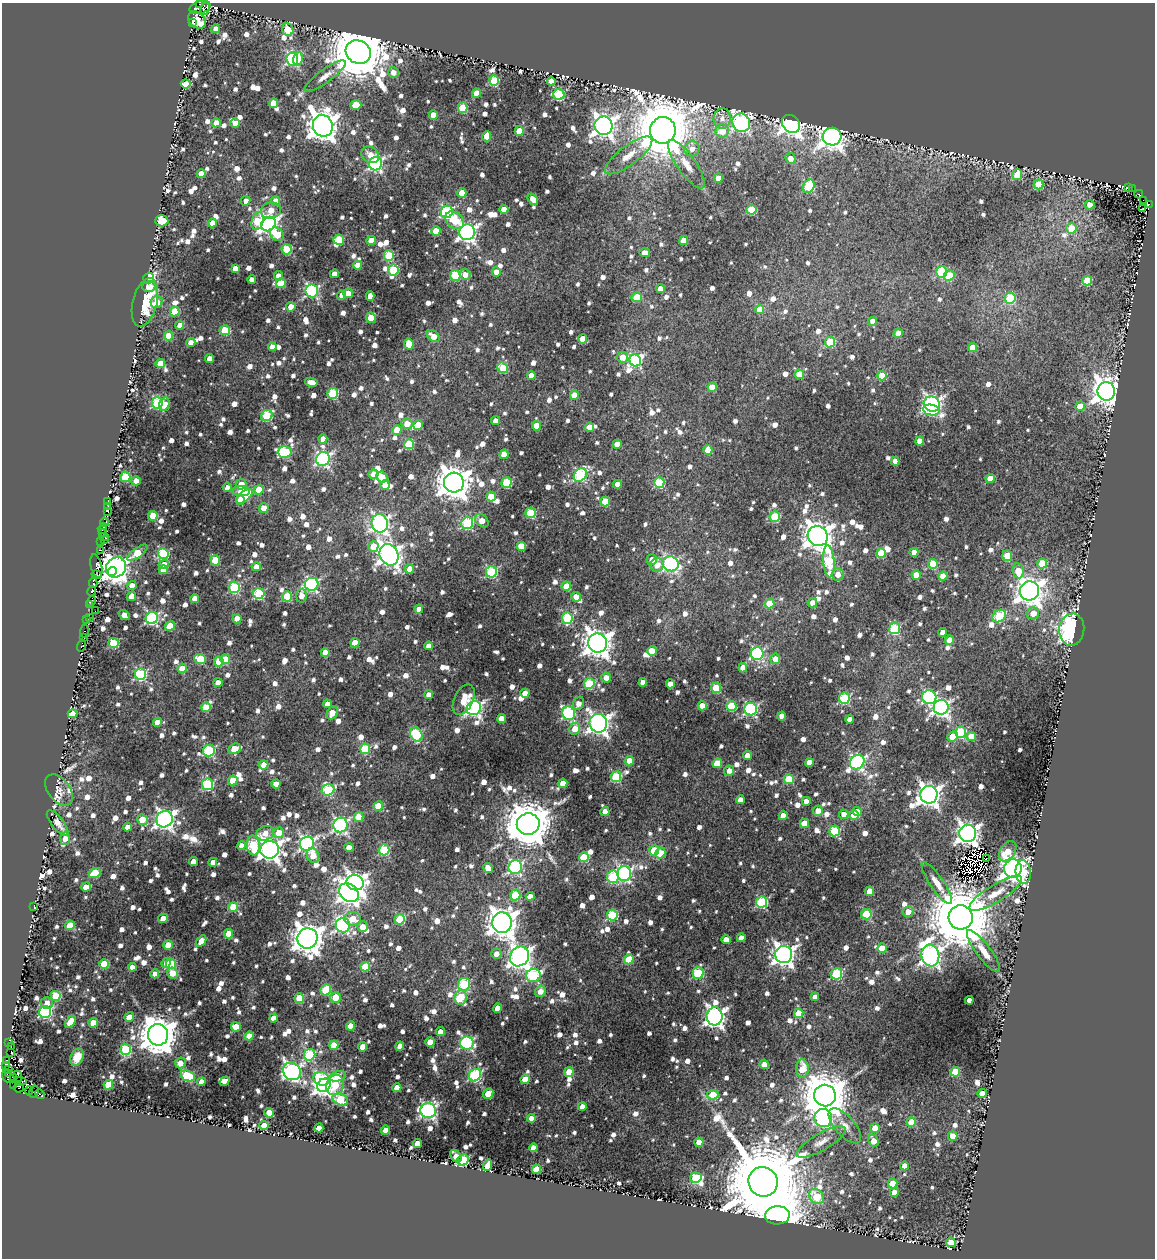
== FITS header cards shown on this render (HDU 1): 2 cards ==
NAXIS1  =                 1153
NAXIS2  =                 1256

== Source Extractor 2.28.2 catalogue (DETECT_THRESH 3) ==
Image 1153 x 1256 px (HDU 1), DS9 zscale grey, 1 PNG px = 1 image px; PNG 1157 x 1260 px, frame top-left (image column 1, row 1256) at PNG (2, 3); each listed source drawn as its Kron ellipse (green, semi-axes under 4 px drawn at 4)
Background 0.115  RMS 0.013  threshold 0.0386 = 3 sigma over >= 5 px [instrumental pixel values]
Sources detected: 1536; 10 with non-positive FLUX_AUTO (blend fragments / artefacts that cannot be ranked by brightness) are neither listed nor drawn; of the other 1526, the 500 brightest by FLUX_AUTO listed and drawn (1026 fainter detections omitted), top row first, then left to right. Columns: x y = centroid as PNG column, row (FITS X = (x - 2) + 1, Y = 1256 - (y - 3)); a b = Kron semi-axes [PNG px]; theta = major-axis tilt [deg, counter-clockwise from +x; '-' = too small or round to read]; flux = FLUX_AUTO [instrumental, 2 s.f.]
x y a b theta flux
199 4 3 2 - 40
200 7 11 6 16 210
205 9 6 2 63 36
197 20 10 7 -41 60
193 23 3 3 - 410
216 29 4 4 - 9.2
288 29 6 5 - 28
358 52 13 11 -35 7500
292 59 6 6 - 140
298 59 7 4 77 18
393 72 5 5 - 7.3
325 76 25 6 36 8.4
494 81 5 5 - 50
551 81 4 4 - 7.6
186 84 5 4 - 15
476 93 4 4 - 14
559 95 5 5 - 86
273 103 5 4 - 18
356 105 5 5 - 18
463 108 5 5 - 39
433 115 4 4 - 12
722 119 10 8 83 7.5
216 123 5 4 - 8.5
235 123 5 4 - 7.5
741 123 9 8 - 230
791 124 10 8 -48 460
323 126 11 9 -69 1400
604 126 9 9 - 610
663 130 13 13 - 7700
519 131 4 4 - 21
722 131 6 6 - 17
487 136 5 4 - 14
832 137 9 9 - 820
692 149 8 7 - 7.4
370 155 9 7 -36 9.4
629 155 28 9 37 15
790 158 5 5 - 9.3
376 164 7 6 - 190
686 164 29 9 -55 15
201 174 4 4 - 12
1017 174 5 5 - 26
718 178 5 4 - 8.4
1038 184 5 4 - 42
809 186 7 5 61 62
1128 187 3 2 - 9.7
1132 189 3 3 - 160
462 193 4 4 - 22
1139 194 4 2 - 62
533 199 6 4 -52 9.7
1143 200 3 2 - 92
246 201 5 4 - 7.3
275 201 5 4 - 20
1149 204 3 2 - 16
1090 205 5 4 - 7.9
1143 208 2 2 - 7.9
504 209 4 4 - 15
271 210 10 8 12 11
752 210 5 5 - 41
447 212 6 6 - 130
455 220 10 7 -40 22
162 221 6 5 - 31
257 221 9 5 77 37
212 223 4 4 - 8.3
268 224 8 6 41 380
1071 228 5 5 - 25
436 231 4 4 - 24
467 232 8 7 - 380
277 234 7 6 - 18
339 240 5 5 - 40
371 241 4 4 - 21
684 241 4 4 - 17
287 249 5 5 - 43
645 253 5 4 - 8.4
389 256 5 5 - 49
358 265 4 4 - 11
235 268 4 4 - 7.7
393 270 5 5 - 59
496 272 5 4 - 9
942 272 5 5 - 74
334 274 4 4 - 10
455 275 5 5 - 60
465 275 5 5 - 9.1
949 275 6 5 - 24
278 276 5 4 - 7.2
149 278 5 5 - 130
252 280 4 4 - 10
1087 280 5 5 - 37
281 283 5 5 - 28
149 286 6 5 - 14
660 288 4 4 - 7.6
312 291 6 6 - 160
348 293 5 4 - 18
342 295 4 4 - 7.2
370 296 5 4 - 9.1
637 297 5 5 - 25
1010 298 5 5 - 58
145 302 25 12 76 39
157 302 6 6 - 14
291 307 4 4 - 13
760 309 5 4 - 19
175 311 5 5 - 27
371 318 5 4 - 25
872 321 4 4 - 8.1
180 325 4 4 - 10
225 330 5 5 - 37
898 333 5 4 - 11
169 336 4 4 - 21
433 336 7 5 -39 13
583 339 4 4 - 17
830 342 5 5 - 48
191 343 4 4 - 8.8
409 344 6 4 -80 21
272 347 4 4 - 8
973 348 4 4 - 18
623 357 6 5 - 12
210 359 4 4 - 9.3
635 360 6 5 - 120
160 364 5 4 - 23
503 368 6 5 - 33
799 374 5 4 - 21
531 375 4 4 - 8.8
882 376 5 4 - 26
311 382 6 4 -12 10
712 387 5 4 - 21
1106 391 9 8 - 1100
333 393 5 5 - 71
574 395 4 4 - 18
157 403 6 5 - 94
164 404 7 5 72 20
932 404 8 7 - 310
1080 406 5 5 - 15
931 410 8 5 -11 54
267 415 6 5 - 56
496 421 4 4 - 8.6
407 424 6 5 - 13
418 425 5 4 - 13
536 426 4 4 - 19
589 427 4 4 - 14
397 430 5 4 - 16
323 439 4 4 - 10
920 441 4 4 - 13
409 444 5 5 - 47
617 444 4 4 - 12
708 450 5 4 - 13
285 452 7 5 3 88
504 454 4 4 - 19
323 459 7 6 - 200
895 461 4 4 - 7.8
374 474 5 4 - 13
580 475 7 5 52 110
125 477 5 5 - 48
382 477 6 5 - 22
990 478 4 4 - 17
136 481 4 4 - 11
454 483 10 10 - 1700
506 483 5 5 - 52
659 483 5 5 - 59
241 484 5 5 - 12
617 484 4 4 - 9.7
385 485 5 4 - 16
227 488 4 4 - 7.8
259 490 5 4 - 18
241 491 9 5 -3 22
244 496 10 5 39 24
491 497 5 5 - 22
240 500 4 4 - 14
605 501 5 5 - 27
107 502 2 2 - 12
107 506 3 3 - 15
264 508 5 4 - 12
108 511 3 3 - 13
531 513 5 5 - 54
153 516 5 4 - 26
775 517 5 5 - 47
482 521 8 5 -43 11
104 522 4 3 - 27
380 523 9 8 - 320
467 523 6 5 - 96
103 526 3 2 - 9.9
102 530 4 3 - 24
102 533 3 2 - 15
104 536 2 2 - 12
818 536 10 9 - 1100
104 540 3 2 - 9.9
100 542 3 3 - 21
373 546 5 5 - 21
521 546 4 4 - 22
101 550 3 2 - 100
914 552 4 4 - 9
137 553 12 5 36 34
881 553 5 4 - 32
163 554 5 5 - 88
389 555 11 9 -60 650
1007 556 5 5 - 23
215 560 5 5 - 35
652 560 5 5 - 8.8
829 561 16 5 -86 81
164 564 5 4 - 10
670 564 8 7 - 190
933 564 5 5 - 32
1042 564 5 5 - 34
657 565 7 6 - 12
96 566 12 5 -76 34
116 567 11 9 43 800
256 567 4 4 - 12
410 569 4 4 - 13
163 570 4 4 - 9.4
112 571 5 3 - 260
1018 571 7 5 -79 20
491 572 6 5 - 87
838 574 6 6 - 8.5
97 575 5 2 - 17
916 575 4 4 - 17
943 576 4 4 - 14
93 583 5 3 - 19
312 584 7 6 - 170
132 585 4 4 - 8
566 586 5 4 - 21
234 587 5 5 - 83
92 591 5 3 - 13
1030 591 9 9 - 970
259 594 5 5 - 77
131 596 5 4 - 10
287 596 5 5 - 38
301 596 7 5 83 8
576 597 5 4 - 13
195 598 4 4 - 12
91 601 5 4 - 46
769 603 5 4 - 25
812 603 5 4 - 8
90 605 4 3 - 17
419 609 4 4 - 7.3
95 611 2 2 - 8.7
1033 613 6 6 - 9.9
124 615 6 4 -37 8
999 616 7 5 39 50
89 617 3 2 - 7.2
152 618 6 6 - 140
567 618 6 5 - 73
237 619 4 4 - 15
86 620 3 3 - 18
170 626 5 4 - 25
895 629 5 5 - 81
1072 629 16 12 86 210
84 631 6 3 -89 20
943 632 4 4 - 8.8
84 637 4 3 - 21
950 640 4 4 - 11
113 643 5 5 - 51
355 643 4 4 - 17
597 643 9 9 - 1100
81 646 6 3 74 17
428 646 4 4 - 7.4
652 651 5 5 - 19
325 652 4 4 - 9.9
757 654 6 6 - 140
200 659 6 5 - 32
225 659 5 4 - 25
775 659 5 5 - 8.8
219 661 5 4 - 19
182 668 5 4 - 16
743 668 4 4 - 8.4
140 674 6 5 - 95
606 678 5 5 - 8.3
218 682 4 4 - 8.3
643 682 4 4 - 8.2
589 684 5 5 - 55
670 684 4 4 - 14
716 688 5 5 - 38
525 693 4 4 - 9.8
429 695 4 4 - 9
929 697 7 7 - 130
844 698 5 5 - 85
464 700 16 9 64 19
578 703 7 5 64 7.8
327 704 4 4 - 8
702 706 4 4 - 13
731 706 5 5 - 45
206 707 5 4 - 27
941 707 7 7 - 320
474 708 7 7 - 230
751 709 6 6 - 150
332 713 7 5 63 12
569 713 7 6 - 130
73 714 5 4 - 8
782 716 4 4 - 7.3
501 719 4 4 - 13
850 719 4 4 - 9
157 722 4 4 - 12
598 723 9 9 - 540
575 729 6 5 - 14
961 732 5 5 - 68
416 734 7 6 - 74
953 736 5 4 - 15
971 736 5 4 - 19
235 749 6 5 - 31
365 749 5 5 - 44
209 751 6 6 - 100
747 755 4 4 - 10
629 761 5 4 - 12
809 762 4 4 - 8.7
857 762 8 6 44 200
717 763 5 4 - 17
264 765 4 4 - 13
729 771 5 5 - 7.8
616 777 5 5 - 57
789 779 5 5 - 31
233 781 5 4 - 22
563 783 4 4 - 15
208 784 6 5 - 89
276 784 4 4 - 13
59 790 18 11 -53 7.6
328 790 6 5 - 64
929 795 9 8 - 580
740 800 4 4 - 9.1
806 801 4 4 - 7.7
378 806 5 4 - 26
818 811 5 5 - 11
605 812 4 4 - 11
857 812 5 4 - 12
844 814 5 4 - 7.6
854 815 5 4 - 23
783 816 4 4 - 11
359 817 5 5 - 19
165 819 8 8 - 370
142 820 5 5 - 22
58 823 15 6 -51 8.6
804 823 5 4 - 17
528 824 11 10 - 4100
340 825 7 7 - 210
127 827 4 4 - 7.6
834 831 5 5 - 66
265 833 9 7 21 9.7
278 833 5 5 - 15
968 833 8 8 - 600
65 838 6 5 - 9.6
307 844 7 7 - 260
253 845 10 6 -83 49
242 846 4 4 - 7.2
349 848 4 4 - 12
270 850 9 8 - 670
384 850 5 5 - 72
654 850 5 5 - 26
1008 851 11 7 55 18
660 853 5 5 - 24
313 855 7 6 - 15
584 857 5 5 - 38
986 858 3 3 - 15
193 862 4 4 - 8.3
213 862 4 4 - 7.5
515 867 7 6 - 170
488 868 5 4 - 10
1013 868 9 9 - 810
1023 872 12 7 -85 24
95 873 6 5 - 30
624 874 7 7 - 200
613 877 6 6 - 66
355 883 9 7 -28 480
937 883 25 7 -56 10
86 887 5 4 - 14
870 891 4 4 - 16
349 893 10 8 -41 520
996 893 30 8 31 16
515 895 5 5 - 42
530 896 4 4 - 8.1
762 902 5 5 - 93
34 906 3 2 - 16
233 907 5 5 - 33
908 912 5 5 - 9.1
866 914 5 5 - 43
612 915 5 5 - 65
961 917 12 12 - 9300
163 918 5 4 - 13
352 919 8 7 - 16
400 919 5 5 - 46
502 923 10 9 - 1200
70 925 5 4 - 26
343 925 7 7 - 210
363 927 5 5 - 11
228 934 5 4 - 26
307 938 10 10 - 1400
741 938 4 4 - 9.4
726 940 4 4 - 9.6
201 941 6 4 57 10
168 945 5 4 - 17
882 948 5 4 - 17
984 951 26 7 -53 12
496 954 5 5 - 7.3
784 954 8 8 - 590
930 955 11 9 -82 450
520 956 10 9 - 580
629 959 5 4 - 28
166 963 5 4 - 8.4
104 964 5 4 - 31
171 964 5 5 - 37
132 967 4 4 - 7.8
365 967 5 4 - 29
172 973 5 5 - 16
698 973 6 5 - 70
155 974 4 4 - 7.4
836 974 6 5 - 89
533 975 7 6 - 100
464 984 6 6 - 67
326 990 6 5 - 35
540 991 6 5 - 8.4
56 996 5 5 - 38
336 997 5 5 - 16
461 997 7 6 - 39
815 997 4 4 - 7.5
299 998 5 4 - 29
969 1000 4 4 - 9.6
47 1003 6 6 - 8.2
498 1008 5 4 - 11
45 1012 6 6 - 140
799 1013 5 4 - 23
715 1016 9 8 - 490
129 1017 5 4 - 12
273 1018 4 4 - 8.5
70 1022 7 4 54 22
93 1023 4 4 - 18
350 1026 4 4 - 13
236 1027 5 4 - 16
440 1032 4 4 - 9
158 1035 10 10 - 2200
249 1036 4 4 - 18
9 1042 3 2 - 110
430 1042 4 4 - 13
467 1043 7 6 - 140
334 1045 5 4 - 21
400 1046 4 4 - 11
11 1047 3 2 - 13
363 1047 5 4 - 10
125 1049 5 5 - 62
11 1052 3 2 - 100
310 1055 6 5 - 86
77 1057 9 6 65 11
6 1060 3 3 - 79
180 1063 5 5 - 7.4
764 1064 4 4 - 12
6 1066 4 3 - 170
802 1069 9 6 -89 20
8 1070 3 2 - 23
292 1071 9 8 - 290
569 1072 5 4 - 14
955 1072 5 4 - 32
9 1073 3 2 - 47
475 1075 6 5 - 120
7 1076 6 3 -71 100
18 1076 6 3 -65 11
188 1076 7 5 -22 56
338 1076 8 5 15 24
13 1078 4 3 - 13
322 1079 8 6 -18 60
525 1079 5 4 - 19
21 1081 6 3 -6 13
225 1081 5 4 - 8.6
201 1082 4 4 - 11
14 1085 4 2 - 330
108 1085 5 4 - 37
324 1085 7 6 - 440
335 1085 10 8 67 34
19 1088 5 5 - 150
397 1088 4 4 - 13
29 1091 5 3 - 71
34 1092 6 4 70 18
982 1093 4 4 - 8
40 1094 5 3 - 56
488 1094 5 4 - 25
713 1095 6 5 - 30
825 1095 11 10 - 3900
340 1099 8 5 -22 60
582 1107 4 4 - 8.4
428 1110 8 7 - 230
269 1113 5 4 - 21
531 1118 4 4 - 7.7
823 1118 9 9 - 160
911 1122 5 4 - 27
264 1126 4 4 - 21
845 1126 21 10 -48 11
319 1128 4 4 - 13
875 1128 5 5 - 11
386 1130 4 4 - 13
953 1136 5 4 - 19
873 1141 6 5 - 13
699 1142 4 4 - 10
821 1142 27 8 30 12
417 1143 4 4 - 11
533 1148 4 4 - 8
456 1156 7 4 -56 9.5
463 1160 6 5 - 84
488 1165 6 4 73 12
905 1166 4 4 - 8.9
536 1169 4 4 - 21
696 1178 6 5 - 54
763 1182 15 14 - 20000
893 1183 5 4 - 21
894 1192 4 4 - 8
816 1196 8 6 -53 37
777 1215 12 9 3 1500
951 1242 5 4 - 20
At the frame edge (FLAGS 8, measured only in part): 1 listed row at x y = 199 4
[1026 fainter detections neither listed nor drawn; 10 non-positive-flux detections neither listed nor drawn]